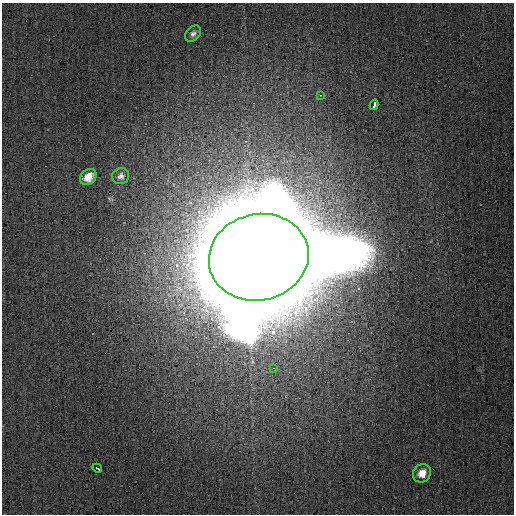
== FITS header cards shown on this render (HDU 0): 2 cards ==
NAXIS1  =                  512
NAXIS2  =                  512

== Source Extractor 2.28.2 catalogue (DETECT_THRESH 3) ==
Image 512 x 512 px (HDU 0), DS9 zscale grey, 1 PNG px = 1 image px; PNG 516 x 516 px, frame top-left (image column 1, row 512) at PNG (2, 3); each listed source drawn as its Kron ellipse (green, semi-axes under 4 px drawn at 4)
Background 6.95e-04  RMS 0.0014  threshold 0.00407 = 3 sigma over >= 5 px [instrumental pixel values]
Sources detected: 9; all 9 listed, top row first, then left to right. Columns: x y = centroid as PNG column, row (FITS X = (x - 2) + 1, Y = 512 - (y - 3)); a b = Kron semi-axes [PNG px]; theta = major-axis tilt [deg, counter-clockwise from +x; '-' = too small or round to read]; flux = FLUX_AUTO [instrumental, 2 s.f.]
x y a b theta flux
193 34 9 6 47 0.35
320 95 2 2 - 0.59
374 105 5 3 - 7
121 176 8 8 - 0.39
88 177 9 7 39 1.1
259 257 50 43 13 9000
274 368 3 2 - 0.25
97 468 5 3 - 1.6
422 473 10 8 51 1.1